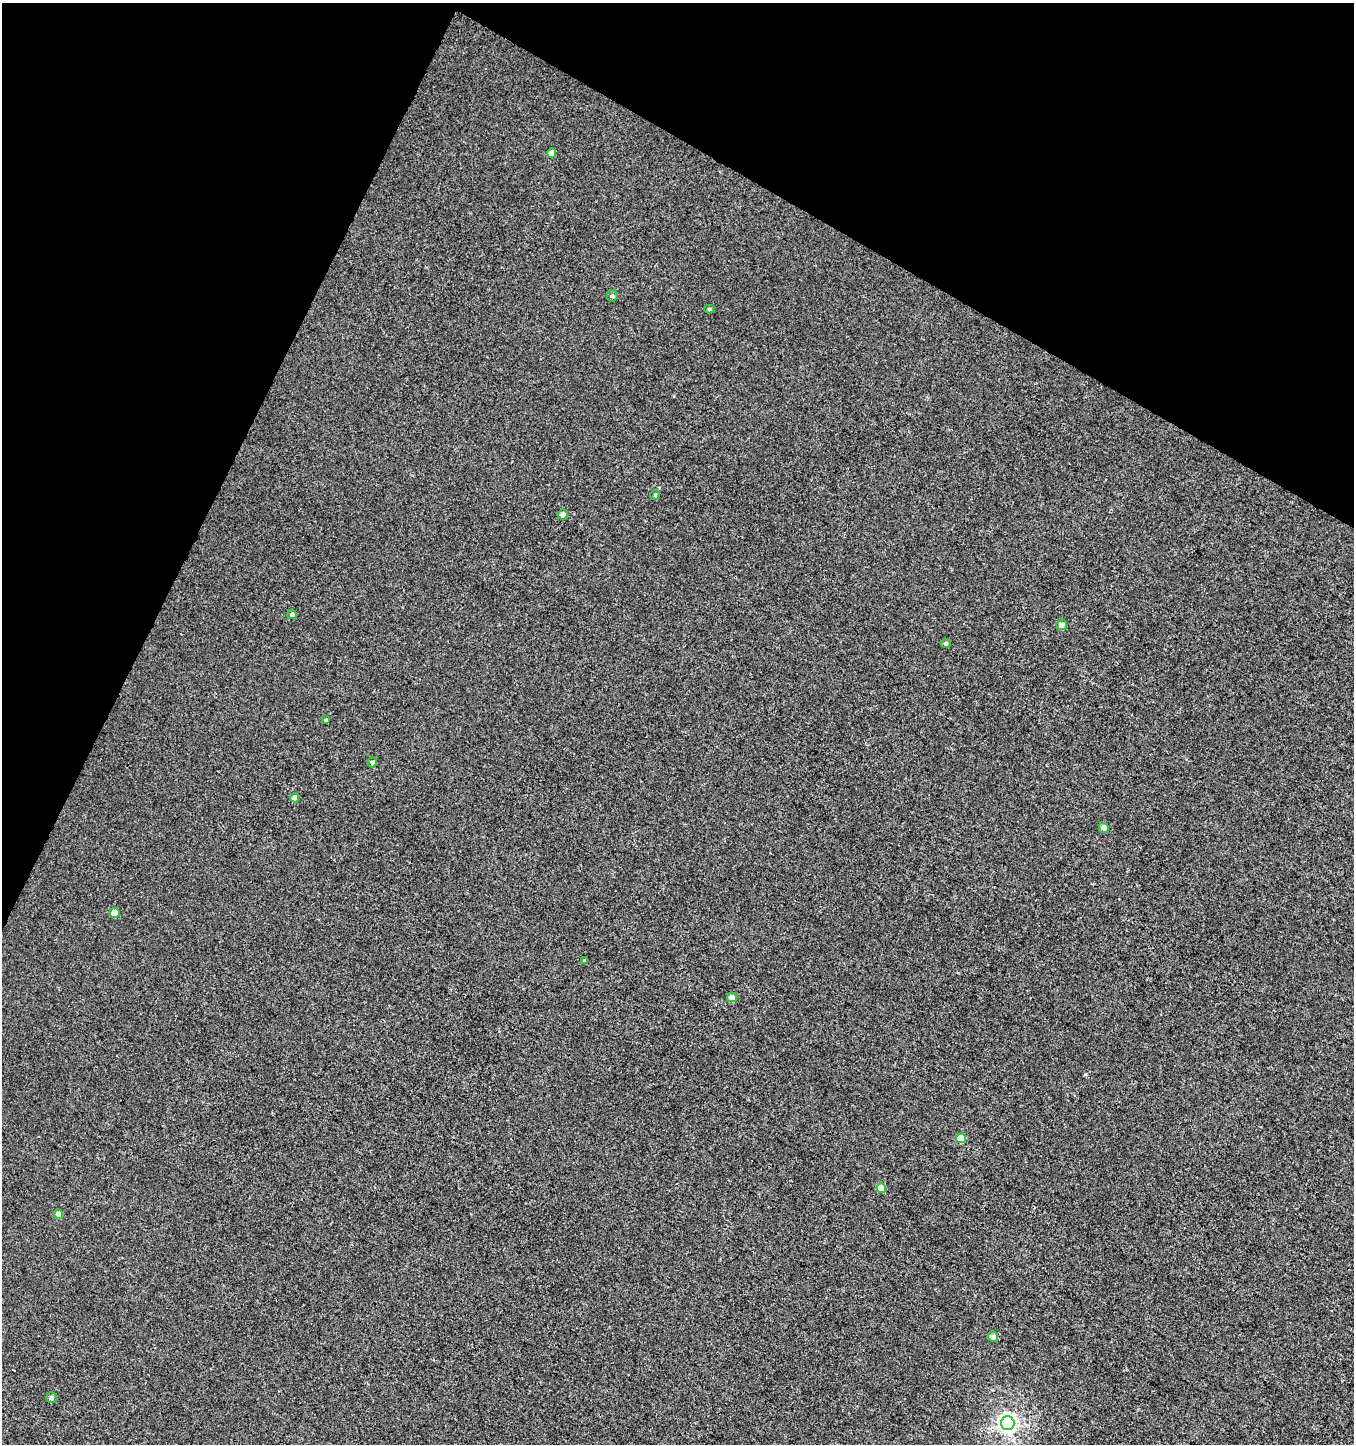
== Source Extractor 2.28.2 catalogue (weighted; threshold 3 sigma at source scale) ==
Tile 2 of 4 x 4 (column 2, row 1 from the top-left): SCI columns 1618-2969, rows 4328-5769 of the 5869 x 5776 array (HDU 1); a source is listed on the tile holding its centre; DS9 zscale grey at full resolution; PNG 1356 x 1446 px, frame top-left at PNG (2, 3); each listed source drawn as its Kron ellipse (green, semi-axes under 4 px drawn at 4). Shown black and unused: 23% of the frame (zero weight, under 3 of 4 exposures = <1% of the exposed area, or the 3 px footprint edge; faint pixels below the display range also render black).
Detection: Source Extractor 2.28.2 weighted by HDU 2 'WHT'; one run over the whole footprint, this tile lists its part. Background 0.00105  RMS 0.0035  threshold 0.0159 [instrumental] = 3 sigma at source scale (4.5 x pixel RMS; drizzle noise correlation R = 1.50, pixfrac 1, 0.0396/0.0396 arcsec/px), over >= 5 px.
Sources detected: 21; all 21 listed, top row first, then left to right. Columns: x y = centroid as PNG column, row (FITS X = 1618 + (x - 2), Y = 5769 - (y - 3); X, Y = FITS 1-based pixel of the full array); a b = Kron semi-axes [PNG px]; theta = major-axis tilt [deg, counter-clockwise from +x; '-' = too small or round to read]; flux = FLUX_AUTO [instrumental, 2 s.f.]
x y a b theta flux
552 153 5 4 - 3
612 296 6 5 - 0.71
709 309 5 4 - 0.59
655 495 4 4 - 0.35
562 514 5 5 - 1.8
292 614 5 4 - 0.94
1062 625 5 5 - 1.5
946 643 5 4 - 0.74
326 720 4 3 - 0.52
372 762 5 4 - 0.82
295 798 4 4 - 2.8
1104 828 5 5 - 1.9
115 913 5 5 - 6
584 961 4 4 - 0.57
732 997 5 4 - 2.6
961 1138 5 5 - 7.7
881 1188 5 5 - 7.2
59 1214 5 4 - 3.6
993 1337 5 5 - 1.4
51 1398 5 5 - 1.2
1008 1423 7 6 - 170